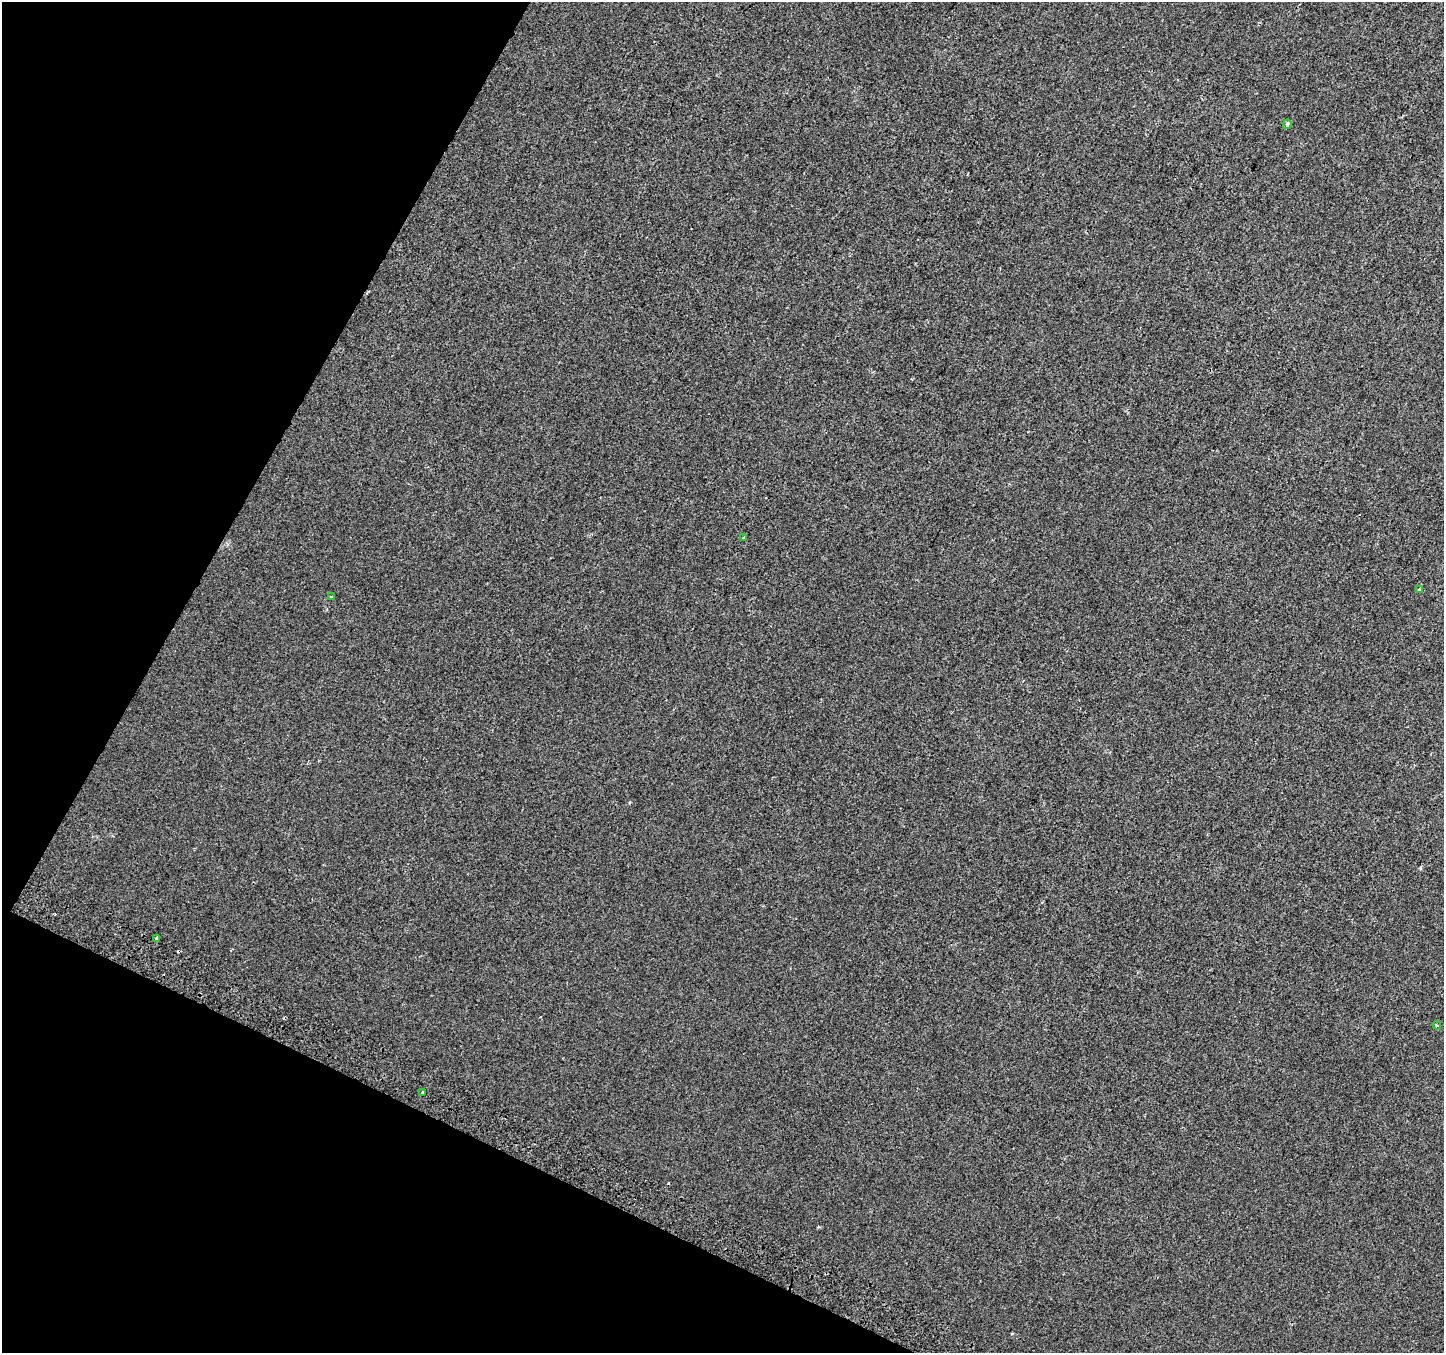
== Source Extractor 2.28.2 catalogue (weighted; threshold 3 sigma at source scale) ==
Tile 9 of 4 x 4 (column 1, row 3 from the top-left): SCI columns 29-1470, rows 1654-3004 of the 5815 x 5942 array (HDU 1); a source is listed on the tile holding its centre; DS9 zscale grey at full resolution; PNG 1446 x 1355 px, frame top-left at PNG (2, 2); each listed source drawn as its Kron ellipse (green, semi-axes under 4 px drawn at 4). Shown black and unused: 23% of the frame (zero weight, under 2 of 3 exposures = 2% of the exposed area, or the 3 px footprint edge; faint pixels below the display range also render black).
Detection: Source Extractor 2.28.2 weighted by HDU 2 'WHT'; one run over the whole footprint, this tile lists its part. Background 0.00453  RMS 0.0055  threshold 0.0247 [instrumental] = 3 sigma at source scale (4.5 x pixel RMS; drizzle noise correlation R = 1.50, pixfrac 1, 0.0396/0.0396 arcsec/px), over >= 5 px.
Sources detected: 8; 1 cosmic-ray / hot-pixel residue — neither listed nor drawn; the other 7 listed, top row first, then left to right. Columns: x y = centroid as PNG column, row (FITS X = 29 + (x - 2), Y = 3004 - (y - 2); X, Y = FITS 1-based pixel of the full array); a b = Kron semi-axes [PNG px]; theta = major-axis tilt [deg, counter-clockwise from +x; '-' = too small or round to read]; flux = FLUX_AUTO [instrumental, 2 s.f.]
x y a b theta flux
1287 124 5 3 - 1.2
744 537 3 3 - 3.7
1419 590 3 3 - 0.8
331 597 4 2 - 0.47
157 938 3 3 - 1.7
1437 1025 4 3 - 0.64
423 1093 3 3 - 1.7